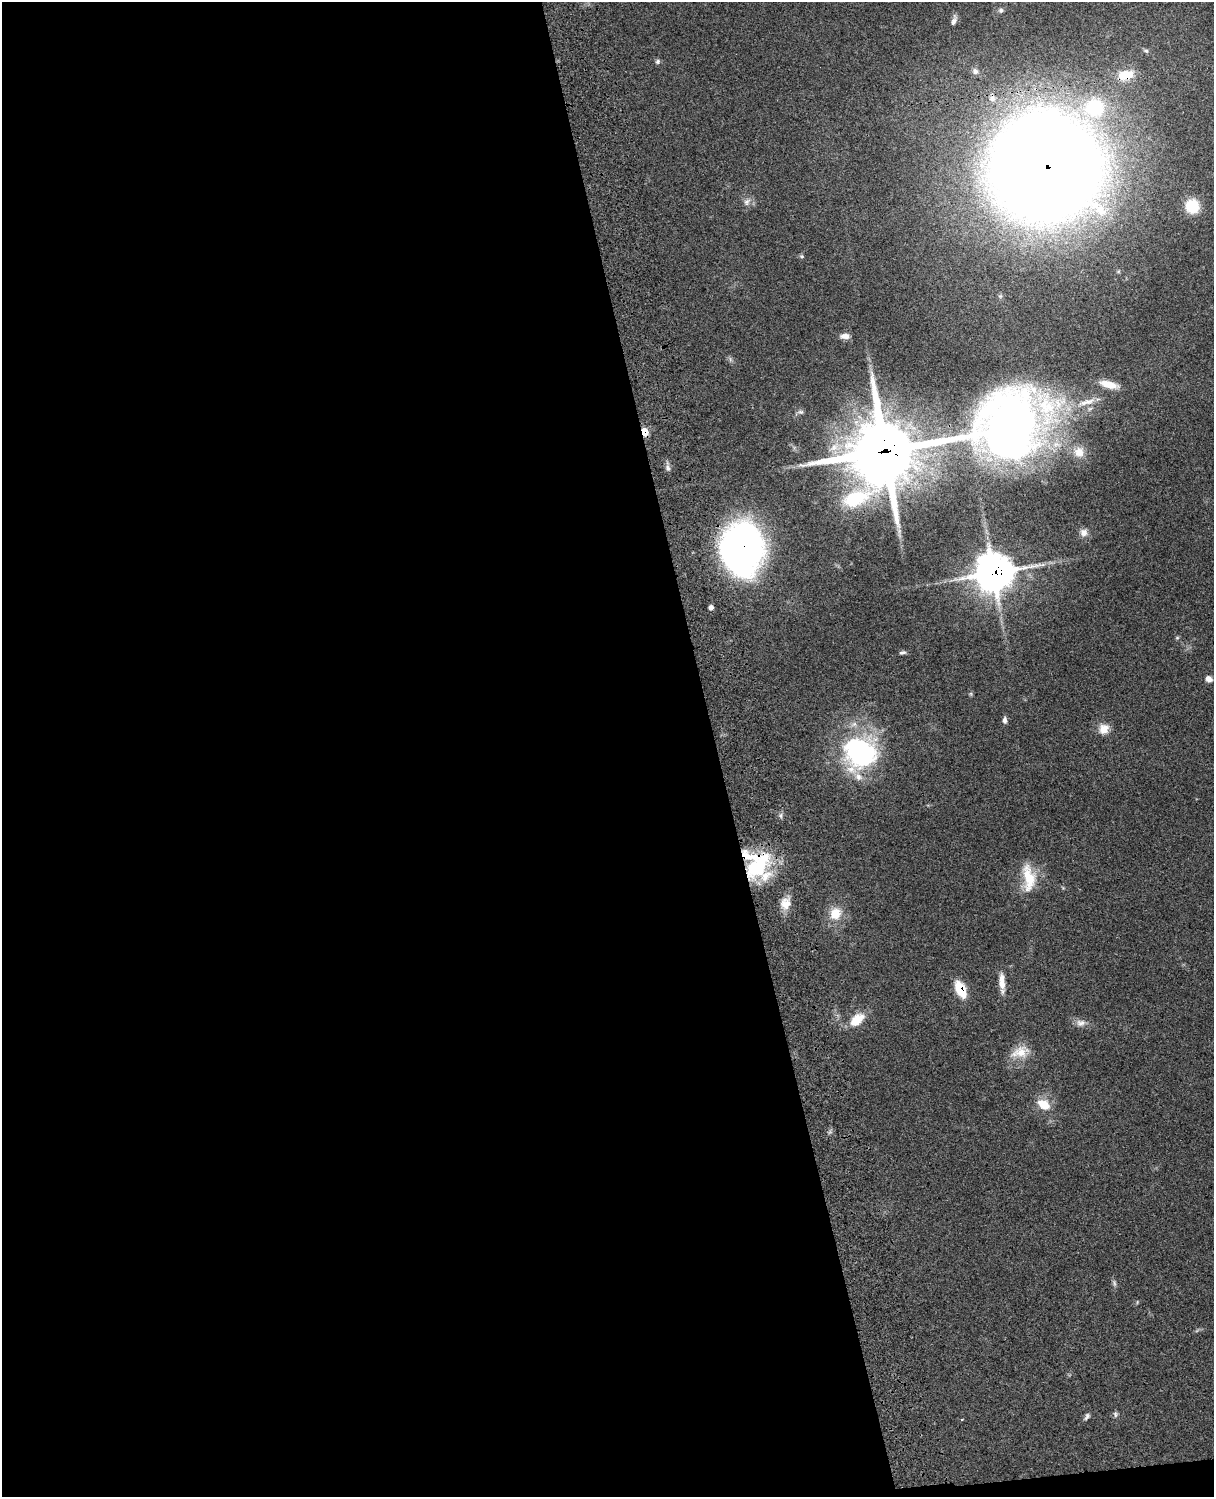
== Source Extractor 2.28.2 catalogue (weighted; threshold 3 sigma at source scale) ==
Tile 9 of 4 x 3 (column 1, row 3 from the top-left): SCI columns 121-1332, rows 278-1772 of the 5086 x 4927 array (HDU 1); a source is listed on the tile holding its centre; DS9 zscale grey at full resolution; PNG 1216 x 1499 px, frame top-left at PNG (2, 2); no overlay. Shown black and unused: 59% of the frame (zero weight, under 3 of 4 exposures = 6% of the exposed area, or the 3 px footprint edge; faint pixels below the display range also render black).
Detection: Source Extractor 2.28.2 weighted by HDU 2 'WHT'; one run over the whole footprint, this tile lists its part. Background 0.0923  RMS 0.0062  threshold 0.0278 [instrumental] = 3 sigma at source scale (4.5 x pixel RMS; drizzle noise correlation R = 1.50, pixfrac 1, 0.05/0.05 arcsec/px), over >= 5 px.
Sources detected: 49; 1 too faint to see at this stretch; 1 inside a brighter object's white glare — not listed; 3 inside a brighter listed object's ellipse — not listed separately; the other 44 listed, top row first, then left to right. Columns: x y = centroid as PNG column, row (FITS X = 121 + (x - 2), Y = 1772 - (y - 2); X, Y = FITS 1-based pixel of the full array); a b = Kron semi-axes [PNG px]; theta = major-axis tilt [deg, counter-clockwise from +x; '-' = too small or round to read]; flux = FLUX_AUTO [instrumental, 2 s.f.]
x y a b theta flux
1001 10 7 6 - 1.4
954 21 14 6 69 2.6
1146 51 7 5 -34 1.3
657 61 7 6 - 1.4
975 71 9 8 - 2.5
1126 75 23 14 14 14
992 98 11 10 - 4.4
1094 107 26 25 - 45
1044 167 65 64 - 2400
747 202 11 8 50 3.3
1192 206 15 14 - 17
802 256 7 5 -20 0.98
845 336 12 6 -1 3.5
730 359 7 4 -72 1.2
1109 384 23 8 -15 9.1
800 412 9 5 -6 1.5
1010 427 96 75 32 410
645 432 5 4 - 18
885 451 31 28 47 3500
668 468 9 6 -66 2
1083 533 10 9 - 3.7
742 547 35 33 -55 270
993 573 14 13 - 1400
711 607 5 4 - 2.4
1177 638 5 5 - 0.82
902 652 8 5 10 1.5
1209 679 8 7 - 3.6
971 694 6 5 - 0.84
1005 720 9 5 87 1.9
1104 729 13 12 - 6.7
860 753 34 30 73 120
758 865 35 29 70 54
1028 878 36 16 -85 19
785 903 18 13 68 8.3
835 914 9 9 - 17
1002 982 23 7 -86 6.8
960 989 14 7 -65 24
857 1020 22 12 42 12
1081 1023 14 9 4 4.2
1020 1052 26 15 17 12
1044 1104 18 12 -32 11
1115 1414 8 7 - 1.5
1087 1416 10 5 55 1.7
962 1419 5 3 - 0.43
Overlapping masked pixels (flux is a lower limit): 9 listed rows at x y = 1126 75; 1044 167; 1010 427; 645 432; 885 451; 742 547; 993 573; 758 865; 960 989